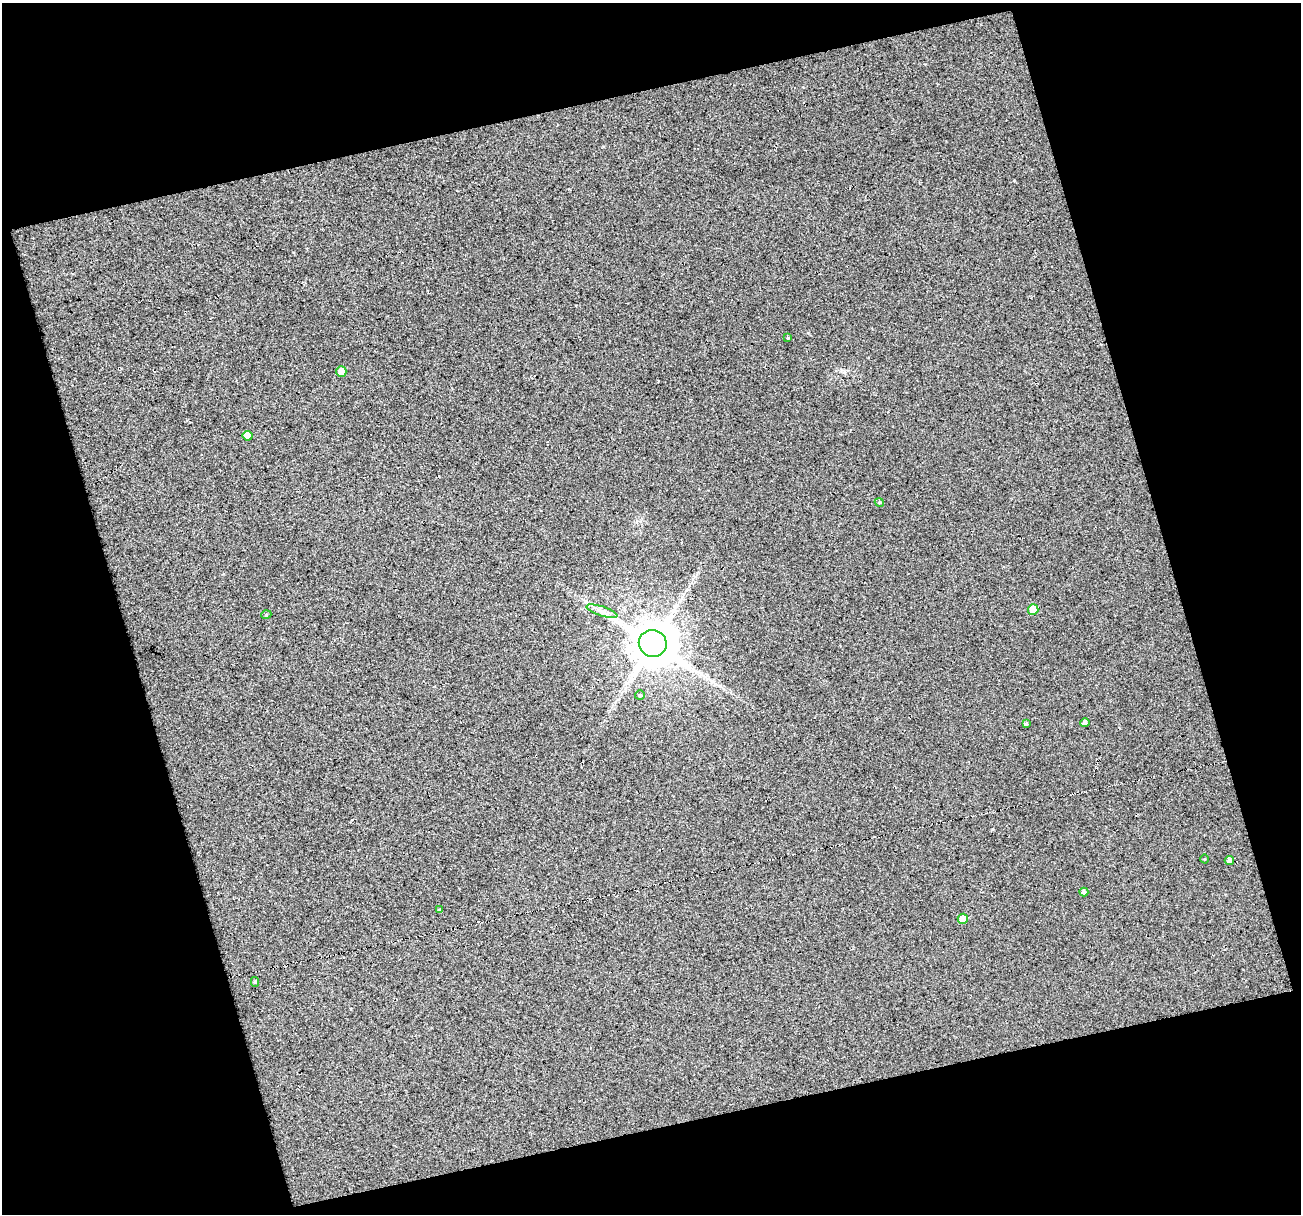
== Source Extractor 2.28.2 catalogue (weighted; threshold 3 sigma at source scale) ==
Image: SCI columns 2-1300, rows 44-1255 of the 1303 x 1273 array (HDU 1 of 3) = the unmasked area's bounding box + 8 px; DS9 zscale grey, full resolution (1 PNG px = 1 image px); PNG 1303 x 1216 px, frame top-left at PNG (2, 3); each listed source drawn as its Kron ellipse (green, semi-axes under 4 px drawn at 4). Shown black and unused: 34% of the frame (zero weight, under 3 of 5 exposures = <1% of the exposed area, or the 3 px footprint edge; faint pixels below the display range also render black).
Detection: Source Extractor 2.28.2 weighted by HDU 2 'WHT'. Background 0.0206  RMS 0.036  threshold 0.164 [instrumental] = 3 sigma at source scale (4.5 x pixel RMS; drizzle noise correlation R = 1.50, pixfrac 1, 0.0396/0.0396 arcsec/px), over >= 5 px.
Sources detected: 17; all 17 listed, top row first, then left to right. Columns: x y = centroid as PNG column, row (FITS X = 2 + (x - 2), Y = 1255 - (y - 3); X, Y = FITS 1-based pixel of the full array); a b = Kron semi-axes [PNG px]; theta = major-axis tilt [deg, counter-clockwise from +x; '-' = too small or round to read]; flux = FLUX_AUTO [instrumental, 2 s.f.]
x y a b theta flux
788 338 3 3 - 4
341 372 5 5 - 30
247 436 5 5 - 30
879 502 4 3 - 4
1033 609 5 5 - 54
602 611 16 4 -18 20
266 615 5 3 - 3.3
653 643 14 13 - 14000
640 695 5 5 - 5.2
1085 723 5 4 - 9.9
1026 724 4 3 - 5.8
1204 859 4 3 - 2.8
1229 860 4 4 - 8
1084 892 4 4 - 8.5
439 910 4 3 - 3.3
963 919 5 5 - 32
255 982 5 4 - 5.1
Overlapping masked pixels (flux is a lower limit): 1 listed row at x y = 653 643